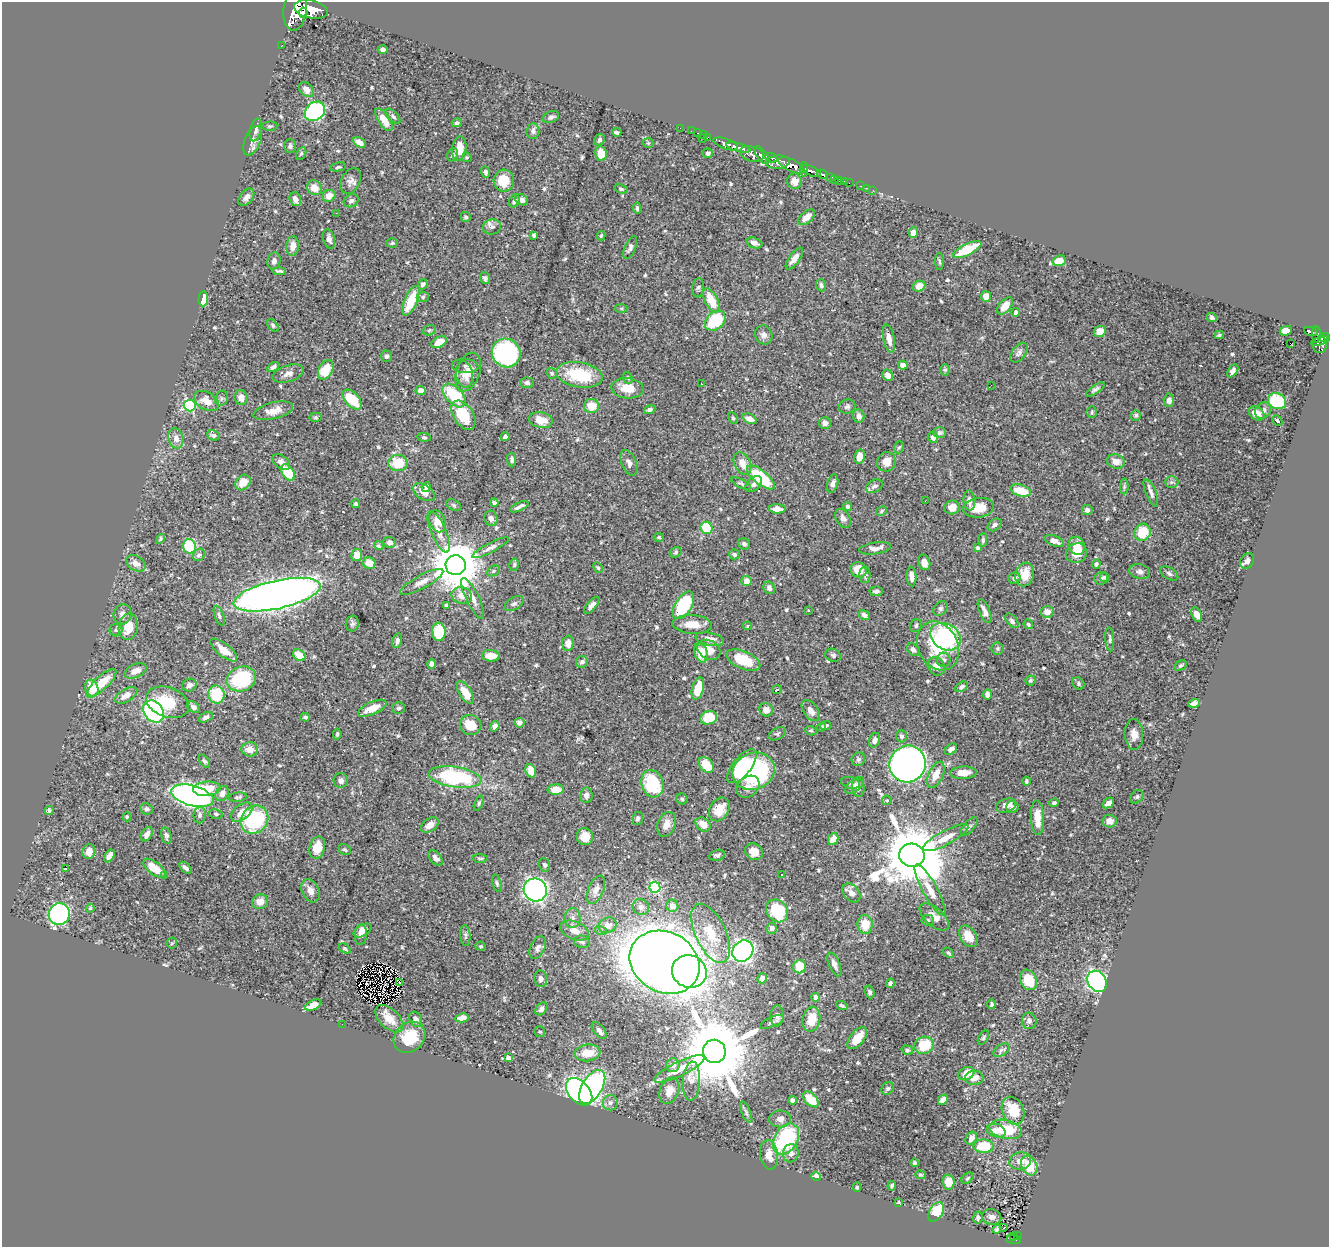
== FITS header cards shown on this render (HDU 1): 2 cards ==
NAXIS1  =                 1327
NAXIS2  =                 1245

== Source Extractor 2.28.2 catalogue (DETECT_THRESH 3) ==
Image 1327 x 1245 px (HDU 1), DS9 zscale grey, 1 PNG px = 1 image px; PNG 1331 x 1249 px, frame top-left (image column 1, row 1245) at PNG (2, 2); each listed source drawn as its Kron ellipse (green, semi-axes under 4 px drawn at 4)
Background 0.577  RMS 0.014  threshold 0.0419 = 3 sigma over >= 5 px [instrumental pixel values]
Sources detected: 600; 1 with non-positive FLUX_AUTO (blend fragments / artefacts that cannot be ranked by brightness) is neither listed nor drawn; of the other 599, the 500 brightest by FLUX_AUTO listed and drawn (99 fainter detections omitted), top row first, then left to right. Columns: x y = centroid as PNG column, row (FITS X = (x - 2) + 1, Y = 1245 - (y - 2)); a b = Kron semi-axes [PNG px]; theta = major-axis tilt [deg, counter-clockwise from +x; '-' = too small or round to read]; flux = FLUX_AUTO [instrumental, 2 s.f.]
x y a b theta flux
311 9 17 9 -12 2500
295 10 21 11 83 2800
303 13 5 4 - 560
282 45 2 2 - 6.2
383 50 5 3 - 2.4
306 90 9 6 -47 5.9
315 111 11 9 40 160
393 116 9 4 -47 2
551 117 8 5 24 3.2
384 120 13 5 -56 14
457 123 5 4 - 2.1
270 126 7 4 2 1.6
680 128 2 2 - 7.7
256 130 11 5 77 3.4
533 131 8 6 88 3.8
691 131 2 2 - 6.7
617 132 4 3 - 2.1
698 133 3 2 - 15
704 135 3 2 - 9.5
702 138 3 2 - 11
707 138 4 3 - 24
599 140 6 5 - 2.3
253 141 15 8 68 5.9
359 142 7 4 -29 6.3
648 143 5 5 - 1.4
726 144 13 5 -20 880
290 146 7 5 89 2.4
738 147 12 4 -15 790
459 149 12 7 82 13
301 153 7 4 62 1.5
601 153 7 6 - 15
708 153 5 4 - 2.2
752 154 12 7 -17 600
453 155 7 5 64 2.1
762 155 10 5 -53 450
467 157 5 4 - 1.3
771 158 6 4 -21 230
778 162 12 6 5 660
791 165 14 6 -25 1500
338 167 8 4 11 1.5
804 169 7 4 -90 330
811 171 10 4 -25 570
486 172 6 4 -72 2.3
822 174 6 3 -26 150
831 177 4 3 - 69
834 180 3 2 - 6.4
839 180 4 3 - 40
351 181 14 9 63 5.3
504 181 11 10 - 18
795 181 8 7 - 7
844 181 2 2 - 5.8
849 183 2 2 - 5.9
861 186 3 2 - 11
314 188 8 7 - 11
867 188 2 2 - 3.2
621 189 7 4 -22 1.6
873 190 2 2 - 6.4
329 196 6 6 - 8.5
246 197 10 6 51 4.3
295 199 7 5 -71 4.7
521 200 7 5 -24 5.1
351 201 8 6 29 2.5
514 201 7 5 66 2.6
637 208 5 3 - 1.9
336 213 2 2 - 12
466 217 5 5 - 1.9
807 217 10 5 41 8.5
492 227 9 7 10 4.1
913 232 5 4 - 7.8
534 235 4 3 - 2
601 236 4 3 - 1.4
329 239 10 5 -73 4.7
392 243 6 4 2 1.4
754 243 8 5 -17 4.6
293 246 10 6 85 7.4
630 247 12 5 67 3.6
967 250 15 5 26 35
794 259 13 5 54 6.1
274 261 8 6 76 3.7
939 261 8 4 -89 1.4
1059 261 7 5 17 14
279 271 7 3 -6 2
485 278 6 5 - 2.6
423 284 5 4 - 2.4
821 285 6 5 - 2.9
919 286 6 5 - 9.5
698 288 9 6 86 2.3
986 296 5 5 - 7.8
423 297 6 5 - 1.7
203 299 7 5 86 12
711 300 13 6 -62 22
411 301 16 6 67 26
1005 306 10 5 51 13
621 308 6 4 -2 1.3
1016 312 4 4 - 3.2
1212 317 5 4 - 2.9
715 321 11 8 43 47
273 325 7 4 -47 1.8
429 330 7 5 22 1.7
1100 331 6 5 - 9.1
1286 331 6 4 27 8.7
1311 332 7 3 -20 170
764 335 10 8 -68 4.7
1219 335 4 3 - 1.4
1316 335 8 4 89 170
1325 337 5 4 - 260
889 339 14 5 -78 7.4
1320 341 9 3 20 210
439 342 8 5 30 11
1290 343 3 2 - 430
1320 345 8 7 - 240
506 353 15 14 - 190
1019 353 11 6 52 3.2
387 356 6 5 - 2.4
903 365 5 4 - 5.9
465 366 13 7 -5 2.8
273 367 6 3 32 2.8
326 370 10 7 62 21
945 370 5 5 - 1.5
1233 371 7 4 55 3.1
468 372 20 11 72 14
552 373 6 5 - 1.7
288 374 16 8 17 6
464 375 13 8 -82 7.7
579 375 23 12 -9 46
888 375 6 5 - 5.4
628 378 6 4 -69 1.5
527 383 7 5 -4 2.9
701 384 3 2 - 2.2
991 385 2 2 - 1.8
627 388 16 10 -5 16
1095 389 11 4 34 2.6
421 390 5 4 - 7.2
454 396 14 8 -47 48
222 398 8 6 72 2.5
241 398 7 6 - 7.5
352 400 12 7 -47 29
1169 400 6 5 - 4.2
206 401 13 8 -29 11
1277 401 9 8 - 49
190 405 6 6 - 110
591 406 7 7 - 15
847 406 8 7 - 2.6
650 410 6 4 22 2
273 411 20 8 14 10
1263 411 9 7 44 4.8
1092 412 6 5 - 1.5
1257 413 8 6 -36 13
463 415 16 10 -57 30
1136 415 5 5 - 1.6
859 416 7 6 - 5.2
316 417 6 4 -2 1.4
733 418 6 4 -61 1.7
749 419 7 5 -24 6.9
541 420 12 8 -12 10
1277 421 6 4 -45 3.8
825 423 6 6 - 5.4
940 433 6 5 - 2.4
213 435 6 5 - 2.6
424 437 7 4 -5 1.4
505 437 4 4 - 2.7
933 437 5 5 - 3.8
176 438 10 7 -76 6.3
899 447 6 4 70 1.6
860 456 7 5 76 8.7
512 460 7 4 -85 2
1116 461 9 7 -15 7.7
281 462 10 6 -41 5.1
886 462 10 9 - 10
398 463 9 8 - 24
629 463 13 7 -67 4.6
742 463 12 8 -64 9.1
288 472 9 5 -55 33
761 477 17 7 -39 56
243 482 8 6 48 12
1172 482 7 5 0 2.2
741 483 10 4 -26 1.9
753 484 10 6 41 4
833 484 9 5 75 4
874 486 9 6 28 3.1
1124 486 8 4 -90 1.5
426 487 5 3 - 2
1021 491 10 6 -16 22
424 492 12 7 -32 6.8
1151 493 15 5 -67 4
925 501 3 2 - 1.5
969 501 10 5 -86 5.6
494 503 4 3 - 2
356 504 4 4 - 1.7
454 505 8 5 -28 1.8
848 506 4 4 - 2.6
519 507 10 3 24 3.5
952 507 7 7 - 8.7
979 508 15 9 7 16
777 509 8 4 -1 6.7
1087 510 5 5 - 4
882 511 6 4 30 1.3
491 518 8 6 -72 4.3
843 518 10 7 -58 4.1
437 521 11 7 -68 8.6
995 525 8 5 36 2.8
706 528 6 6 - 36
439 532 22 7 -67 8.3
1143 532 9 8 - 24
659 537 5 4 - 1.4
161 539 5 4 - 1.6
983 540 7 4 85 1.9
1054 541 10 5 -22 5.8
390 542 6 5 - 4.1
744 544 6 5 - 2.6
190 546 7 6 - 48
379 546 5 4 - 1.6
1077 546 9 7 -66 10
490 548 20 4 27 4.7
875 548 16 6 8 5.6
977 548 4 3 - 1.9
676 552 6 5 - 1.7
1077 553 11 9 27 13
734 554 5 5 - 1.8
199 555 7 5 51 2.4
357 555 6 5 - 10
1247 561 8 6 53 3.5
924 562 8 6 -70 7
136 563 10 7 -31 6.9
369 563 6 5 - 13
1096 564 4 4 - 2.4
456 565 10 10 - 4900
514 565 6 5 - 1.7
598 568 6 4 -62 1.3
859 570 8 7 - 14
494 571 7 5 27 1.7
1140 572 10 7 -16 3.9
1025 574 12 9 74 17
1169 574 10 5 -32 2.6
865 575 8 5 90 2.2
911 576 10 5 -85 5.4
1105 577 5 4 - 1.8
1014 578 6 5 - 3.2
1101 578 7 6 - 2.6
747 581 5 5 - 7.3
422 582 24 6 28 8.2
769 588 6 5 - 3.1
876 591 7 4 4 2.9
277 595 44 14 13 950
462 595 10 8 -15 8.6
473 598 22 6 -64 6.9
514 604 10 6 31 2.7
446 605 3 3 - 1.7
592 605 10 4 49 4.2
683 605 15 8 59 72
940 609 8 6 44 2.4
808 610 3 3 - 1.9
985 611 13 5 -67 5.8
1047 612 6 6 - 7.4
122 614 10 9 - 4.7
864 615 6 4 -32 3.6
1197 615 8 4 -65 6.2
219 616 10 4 -70 2.2
1012 621 8 5 -52 2.7
352 623 8 6 76 2.4
692 624 20 9 -3 13
1028 624 5 4 - 1.8
916 625 7 5 67 2.1
748 626 4 4 - 1.8
128 627 13 9 82 18
116 630 6 6 - 2.1
439 632 9 7 -87 28
945 637 16 12 -33 87
710 639 14 6 -11 7.7
1110 639 12 4 -86 2.4
397 641 7 4 75 3
568 643 7 5 87 8.3
938 646 25 19 -64 48
997 648 6 6 - 1.5
224 650 16 6 -39 11
709 650 12 9 -29 9.2
913 650 7 5 -47 3
701 653 10 6 -70 16
299 655 7 5 -37 15
833 655 8 6 -22 2.4
491 656 9 5 -4 10
743 660 18 9 -23 29
944 660 7 7 - 2.9
582 662 6 5 - 3.1
432 664 5 4 - 3
1181 665 6 5 - 1.9
936 666 10 8 -53 6.7
136 671 12 6 23 7.4
241 679 15 12 20 75
1031 680 5 4 - 1.6
101 683 19 7 44 22
1078 683 7 5 -51 2.1
190 685 7 6 - 4.1
962 687 7 4 31 2.3
92 688 8 6 -68 16
698 689 11 5 75 22
777 690 5 3 - 2.2
465 693 13 6 -57 13
988 694 5 4 - 6
126 695 12 6 31 8.2
216 695 9 8 - 38
167 702 22 15 -20 29
1194 703 6 4 18 3.7
193 707 7 5 -36 3.4
372 708 15 6 24 14
399 708 6 6 - 2.1
766 710 7 6 - 6.4
153 711 12 9 -54 160
811 711 12 7 -54 7.8
206 717 7 4 29 2.7
305 717 5 4 - 1.9
709 718 8 6 18 31
519 723 5 5 - 3.3
470 725 10 10 - 17
826 725 5 4 - 1.9
495 726 5 4 - 3.5
821 727 4 4 - 1.9
811 731 6 4 -18 1.5
337 734 6 3 83 1.6
777 734 9 5 28 2.1
1134 734 15 9 -88 7.4
901 736 6 5 - 1.9
875 740 7 5 68 4.5
250 749 8 7 - 9
951 749 7 5 40 5.1
858 759 7 6 - 2.3
204 761 7 4 -56 2.1
908 764 18 18 - 530
706 765 9 6 -46 20
742 766 20 9 51 39
531 771 7 5 -69 11
754 771 21 18 21 120
963 773 13 6 2 13
936 775 14 7 65 12
455 777 27 10 -8 100
341 781 7 7 - 4
1026 781 4 3 - 1.4
850 783 9 5 -13 2.5
652 784 14 11 -71 53
855 785 11 6 39 3.7
748 787 12 9 41 7.7
858 788 9 6 -81 3.8
207 789 14 7 5 20
556 790 8 5 2 11
222 794 8 6 58 4.9
586 795 7 6 - 4.1
192 796 22 10 -15 400
238 797 9 4 7 1.8
1137 797 7 5 46 2.1
682 799 5 5 - 1.6
887 800 5 4 - 2
479 803 8 4 67 1.7
1054 803 5 4 - 2.5
1108 803 6 4 43 4.2
1006 805 10 6 20 7.4
1012 807 6 6 - 3
147 809 6 5 - 2.8
719 809 13 9 59 17
49 810 4 4 - 1.9
242 812 12 7 38 10
216 814 7 5 -12 1.7
200 815 8 6 84 2.5
127 817 4 4 - 1.3
638 818 7 5 83 2.8
1037 818 17 6 -88 15
254 820 15 13 49 76
1110 821 7 6 - 7.1
667 824 13 8 69 9.1
703 824 8 6 -40 9.9
430 825 10 6 34 8.2
969 827 11 5 48 2.2
147 834 8 5 58 4.7
166 836 8 5 -74 2.7
585 837 8 8 - 15
946 838 25 7 28 12
833 839 6 5 - 6.1
317 848 11 7 76 17
345 850 6 5 - 1.6
89 851 7 6 - 7.8
754 852 9 7 -35 11
717 855 8 5 12 2.5
912 855 13 11 -12 8200
109 856 7 4 57 4.3
436 858 9 5 -48 3.9
480 858 7 3 -1 1.4
544 865 7 5 -73 2.1
66 868 3 2 - 18
155 868 13 6 -38 15
186 868 7 3 -43 2.8
781 874 3 2 - 1.5
165 876 3 2 - 1.7
497 883 9 4 -72 1.9
655 887 5 5 - 100
535 890 12 11 - 370
596 890 15 8 66 7.1
930 890 29 7 -61 12
311 891 12 8 -64 7.5
851 893 10 7 -48 5
260 902 8 7 - 8.1
672 906 6 6 - 6.1
641 907 8 7 - 3.6
90 908 4 4 - 1.3
777 911 12 10 -48 56
59 914 11 10 - 220
934 917 18 9 -41 12
573 918 10 8 89 4.6
928 920 6 5 - 1.8
865 924 9 7 -84 15
608 925 9 7 27 8.7
772 928 5 5 - 2.9
363 930 10 5 30 8.2
575 931 15 9 -22 8.7
601 931 6 4 -18 1.5
711 933 32 15 -64 28
361 935 10 6 86 7.4
465 936 10 5 -86 1.8
968 936 12 8 -58 14
582 942 8 6 -12 2.6
172 943 6 5 - 1.4
481 946 5 4 - 1.4
538 947 12 7 63 4.3
345 949 6 4 -36 1.6
743 951 11 10 - 270
948 953 6 4 -40 1.4
665 962 36 30 -28 1900
834 964 13 5 -66 4.9
800 967 7 6 - 22
689 971 18 16 -23 380
762 978 5 4 - 6.2
541 979 8 6 -85 2.9
1028 980 10 8 -63 23
1097 981 11 9 -56 260
400 982 3 2 - 1.3
890 983 4 4 - 2.6
870 992 6 5 - 1.9
816 997 4 4 - 7.8
991 1004 4 4 - 1.5
313 1005 9 4 25 9.5
842 1006 6 4 -27 2.1
541 1009 7 5 51 3.5
777 1016 10 6 88 5.1
462 1018 6 4 12 8.3
389 1019 17 9 -44 13
416 1019 8 5 -64 5.6
811 1019 12 8 77 18
1029 1021 8 7 - 3.8
772 1022 13 5 23 2.8
342 1024 2 2 - 38
599 1030 10 5 -50 5.2
540 1032 6 5 - 1.5
409 1037 17 14 42 32
857 1038 13 7 50 16
983 1038 8 4 61 1.5
924 1045 10 8 28 33
907 1050 6 4 -16 1.8
1001 1050 9 5 34 2.2
714 1051 12 11 - 12000
587 1053 13 8 7 18
508 1058 4 4 - 5.6
673 1065 7 6 - 4.2
679 1069 27 7 26 16
966 1073 8 6 29 11
974 1078 9 7 4 9.2
691 1081 19 8 86 9.6
592 1087 19 10 59 190
888 1089 7 5 44 2.4
669 1091 13 9 69 9.7
579 1092 16 10 -49 370
811 1099 10 5 -45 22
792 1100 4 4 - 2.8
943 1100 5 4 - 5.1
610 1103 7 7 - 3.5
1013 1111 14 10 -66 26
746 1112 11 4 -67 2.4
780 1119 11 8 1 5.2
1006 1129 16 9 -13 31
996 1131 9 6 -16 8.4
971 1138 7 5 55 5.1
786 1139 17 11 58 92
984 1146 10 6 0 33
791 1153 9 8 - 6
769 1155 15 9 -84 10
1020 1161 11 8 10 8.6
915 1163 4 3 - 1.9
1029 1166 10 7 -60 25
920 1175 5 4 - 1.4
816 1176 5 4 - 6.4
968 1178 7 4 40 1.5
949 1182 7 6 - 16
892 1186 4 3 - 1.8
857 1187 5 3 - 1.6
898 1202 3 3 - 1.5
936 1212 10 6 58 36
992 1217 10 7 -17 4.1
978 1218 6 4 80 2.3
1004 1228 3 2 - 2.5
997 1229 4 3 - 1.5
1018 1235 3 2 - 11
1014 1237 3 2 - 12
1014 1240 7 3 -7 66
At the frame edge (FLAGS 8, measured only in part): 1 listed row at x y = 295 10
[99 fainter detections neither listed nor drawn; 1 non-positive-flux detection neither listed nor drawn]